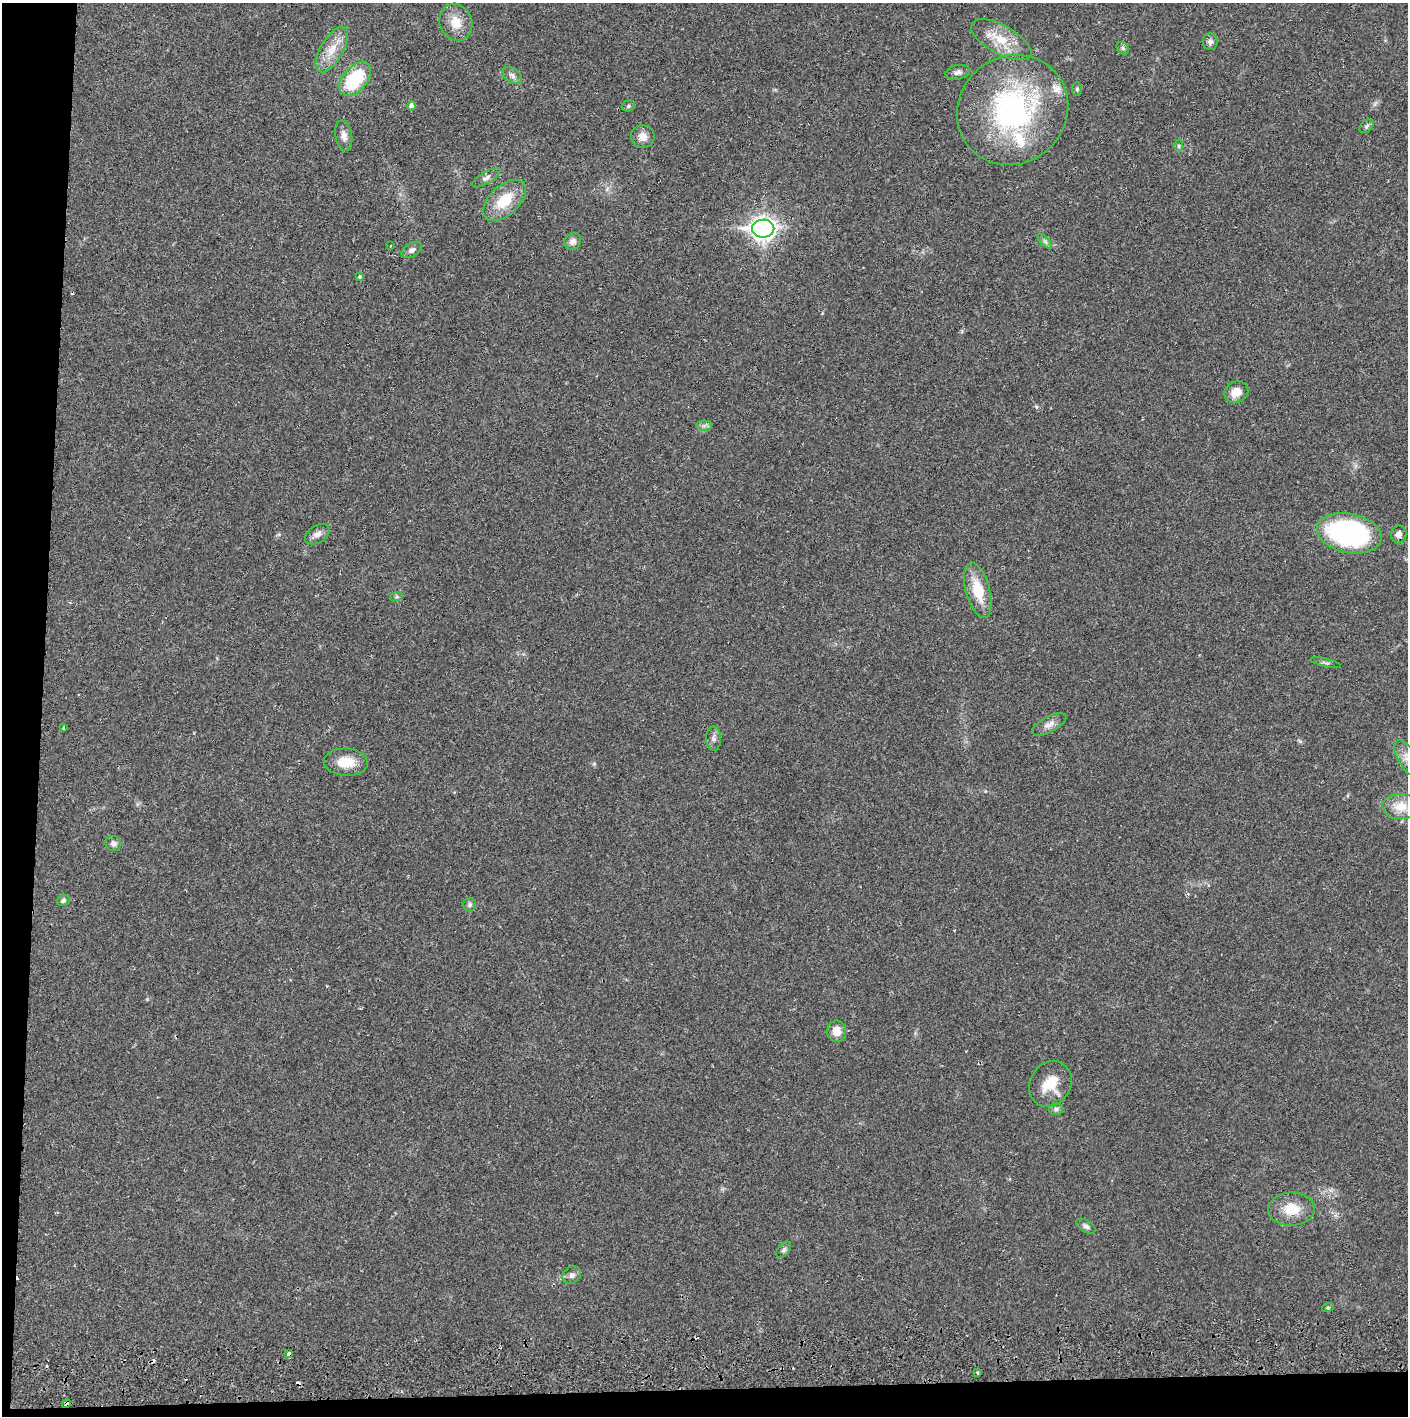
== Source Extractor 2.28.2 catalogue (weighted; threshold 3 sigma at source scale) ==
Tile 7 of 3 x 3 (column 1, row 3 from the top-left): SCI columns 4-1409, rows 57-1470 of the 4229 x 4357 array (HDU 1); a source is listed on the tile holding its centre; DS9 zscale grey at full resolution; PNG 1410 x 1418 px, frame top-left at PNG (2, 3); each listed source drawn as its Kron ellipse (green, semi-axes under 4 px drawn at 4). Shown black and unused: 5% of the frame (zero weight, under 2 of 3 exposures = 3% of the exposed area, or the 3 px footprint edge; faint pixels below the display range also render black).
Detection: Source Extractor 2.28.2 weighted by HDU 2 'WHT'; one run over the whole footprint, this tile lists its part. Background 0.0212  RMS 0.0035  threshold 0.0156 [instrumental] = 3 sigma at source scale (4.5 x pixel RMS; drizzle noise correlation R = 1.50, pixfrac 1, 0.05/0.05 arcsec/px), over >= 5 px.
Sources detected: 61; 6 cosmic-ray / hot-pixel residue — neither listed nor drawn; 3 inside a brighter listed object's ellipse — not listed separately; the other 52 listed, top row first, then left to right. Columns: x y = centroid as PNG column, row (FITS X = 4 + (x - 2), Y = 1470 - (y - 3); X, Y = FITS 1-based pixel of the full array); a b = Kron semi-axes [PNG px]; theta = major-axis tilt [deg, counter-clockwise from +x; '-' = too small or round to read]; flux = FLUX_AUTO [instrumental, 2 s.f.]
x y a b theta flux
456 22 19 16 -67 6
1001 40 33 14 -29 9.3
1210 42 8 7 - 1.3
1123 48 7 5 -46 0.71
332 50 25 11 60 6.2
958 72 12 7 12 1.4
512 75 11 7 -34 1.4
355 79 20 12 50 21
1077 89 7 5 90 0.64
411 106 5 4 - 1.1
628 106 7 5 16 0.58
1012 110 57 53 40 71
1366 126 8 5 42 0.81
344 136 15 8 -81 2.5
643 137 12 11 - 2.9
1179 146 6 4 -90 0.56
486 178 16 6 31 1.4
505 200 26 14 43 11
763 229 11 9 1 240
1045 241 9 3 -45 0.76
573 242 9 8 - 1.6
390 246 4 2 - 0.28
412 250 11 6 31 1.4
360 277 4 3 - 3.4
1236 392 12 10 25 4.2
704 426 7 5 1 1
1349 533 33 19 -11 65
317 534 13 8 32 1.9
1399 534 9 7 88 1.8
978 590 28 12 -75 10
396 597 6 4 18 0.55
1326 663 15 2 -13 0.64
1049 724 19 7 28 2.3
63 728 4 3 - 0.37
714 738 12 7 -89 1.4
1407 758 20 9 -61 3.5
346 762 22 13 -3 7.2
1401 806 18 12 -2 6.5
113 843 8 7 - 1.3
63 900 6 5 - 0.88
470 905 7 6 - 0.81
837 1031 10 9 - 3.9
1050 1084 24 20 58 8.3
1056 1109 7 6 - 0.8
1291 1209 23 16 2 7.9
1086 1226 11 5 -32 1.1
784 1250 9 5 53 0.92
572 1275 10 8 43 1.4
1328 1307 6 4 18 0.46
289 1354 4 3 - 4.1
978 1373 3 3 - 0.81
66 1404 4 3 - 1.4
Overlapping masked pixels (flux is a lower limit): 2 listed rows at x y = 289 1354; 66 1404
Isophote crosses this tile's border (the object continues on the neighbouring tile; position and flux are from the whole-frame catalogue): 1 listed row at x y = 1407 758